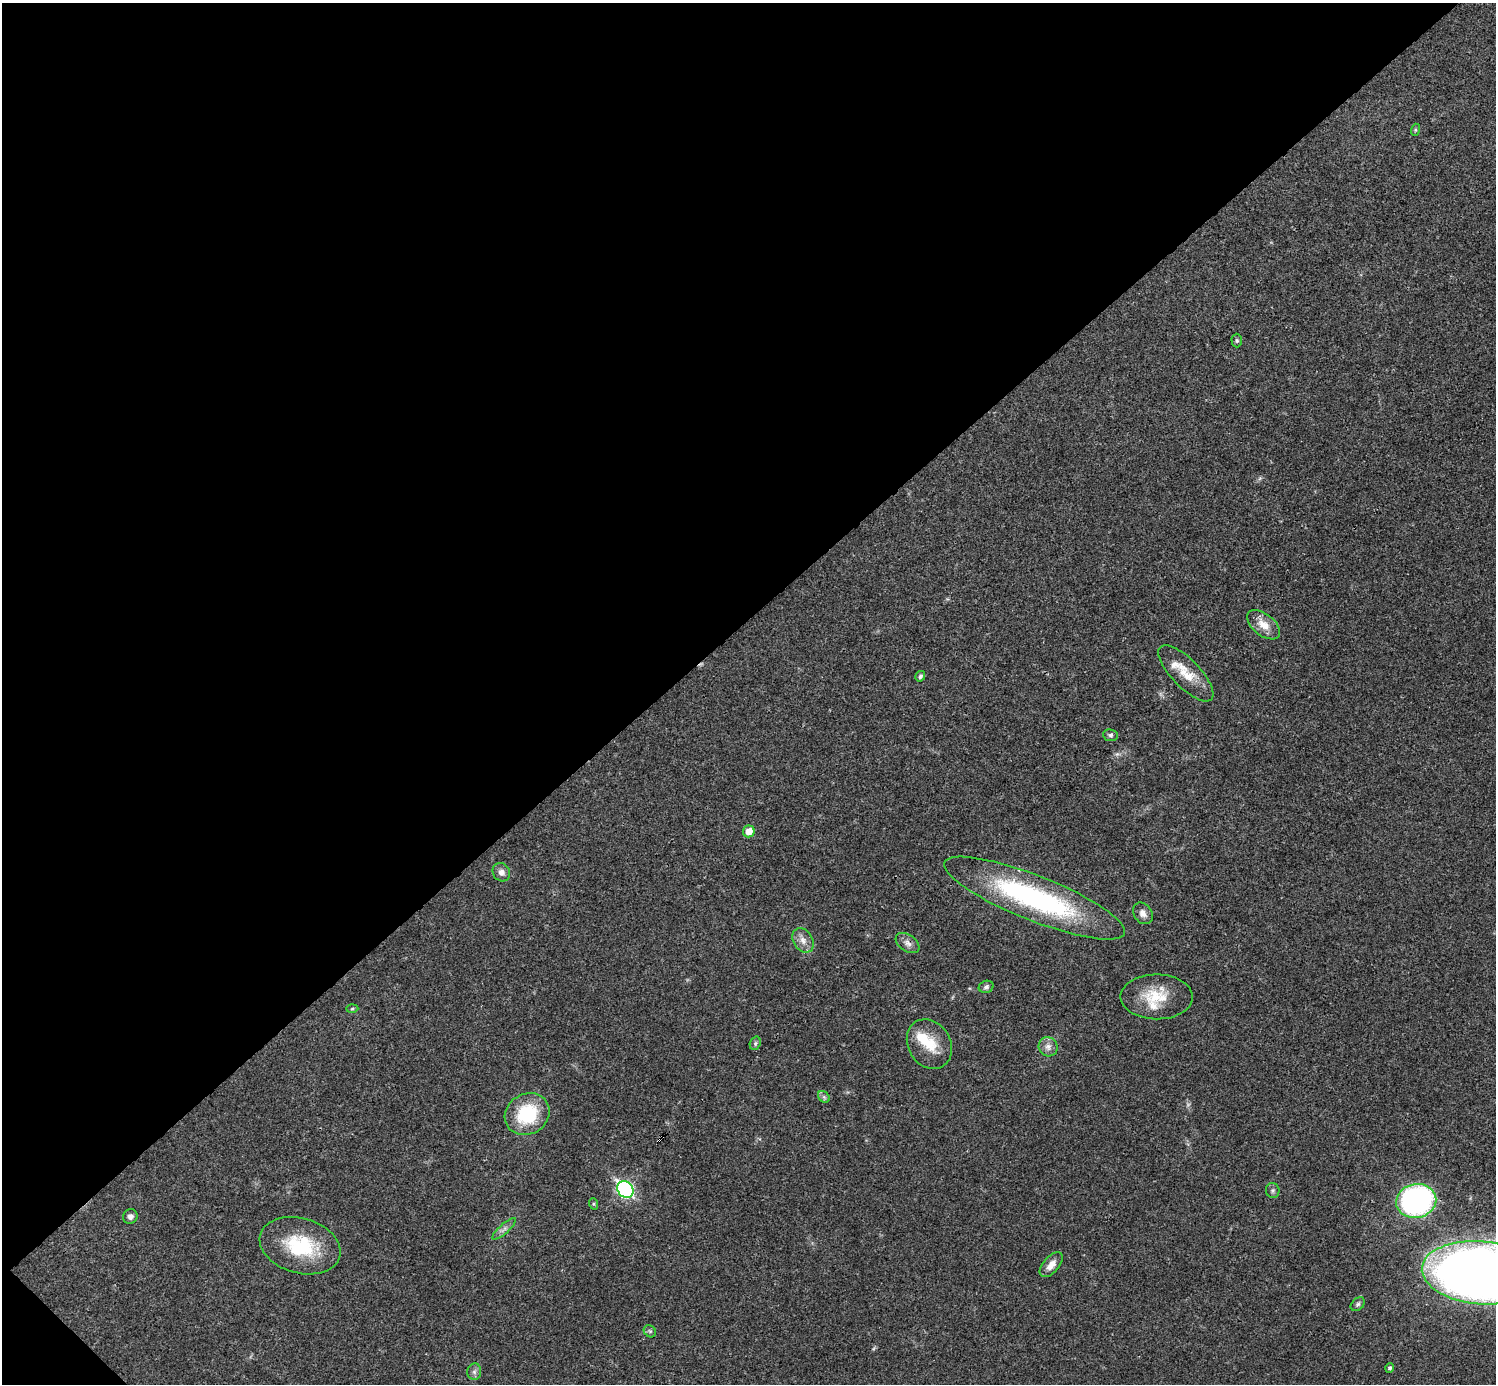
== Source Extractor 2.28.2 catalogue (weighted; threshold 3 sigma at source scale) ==
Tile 5 of 4 x 4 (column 1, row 2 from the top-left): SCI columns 1-1494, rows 2920-4301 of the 5981 x 5981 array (HDU 1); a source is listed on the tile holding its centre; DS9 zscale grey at full resolution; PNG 1498 x 1386 px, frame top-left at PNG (2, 3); each listed source drawn as its Kron ellipse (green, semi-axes under 4 px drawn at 4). Shown black and unused: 45% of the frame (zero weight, under 3 of 4 exposures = <1% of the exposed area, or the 3 px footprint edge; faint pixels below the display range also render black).
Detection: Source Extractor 2.28.2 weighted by HDU 2 'WHT'; one run over the whole footprint, this tile lists its part. Background 0.0209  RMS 0.0022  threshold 0.00989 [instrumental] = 3 sigma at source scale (4.5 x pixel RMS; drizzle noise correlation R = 1.50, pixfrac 1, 0.05/0.05 arcsec/px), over >= 5 px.
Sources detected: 38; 1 inside a brighter object's white glare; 2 cosmic-ray / hot-pixel residue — neither listed nor drawn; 2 inside a brighter listed object's ellipse — not listed separately; the other 33 listed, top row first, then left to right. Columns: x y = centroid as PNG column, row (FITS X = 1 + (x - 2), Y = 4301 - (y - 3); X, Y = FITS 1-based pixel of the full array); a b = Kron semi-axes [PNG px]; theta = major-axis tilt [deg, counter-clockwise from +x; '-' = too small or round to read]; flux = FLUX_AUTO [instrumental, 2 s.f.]
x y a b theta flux
1415 130 6 4 72 0.29
1237 341 7 5 -88 0.38
1263 625 19 10 -39 3.1
1186 673 37 14 -46 5.3
920 676 5 4 - 0.54
1110 735 7 6 - 0.49
749 831 6 5 - 2.6
501 872 9 8 - 1.2
1034 898 97 22 -22 44
1143 913 12 9 -53 1.3
803 940 13 9 -58 1.7
908 943 13 8 -34 1.3
986 987 7 6 - 0.55
1157 997 36 22 -1 8
352 1009 6 4 2 0.28
755 1043 7 5 70 0.41
929 1044 26 21 -58 6.4
1048 1047 10 9 - 1.3
824 1097 6 5 - 0.51
527 1114 23 20 31 13
625 1189 9 7 -49 48
1273 1190 7 6 - 0.55
1416 1201 20 17 10 55
594 1204 6 4 -71 0.27
130 1216 7 7 - 0.94
504 1229 15 5 41 0.99
300 1246 41 27 -16 14
1051 1265 15 8 49 1.8
1481 1273 59 31 -5 340
1358 1304 8 5 44 0.52
650 1331 7 5 -44 0.43
1390 1368 4 4 - 0.49
474 1372 8 7 - 0.72
Overlapping masked pixels (flux is a lower limit): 2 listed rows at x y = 1034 898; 908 943
Isophote crosses this tile's border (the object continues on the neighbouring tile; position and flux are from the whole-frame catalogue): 1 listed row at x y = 1481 1273